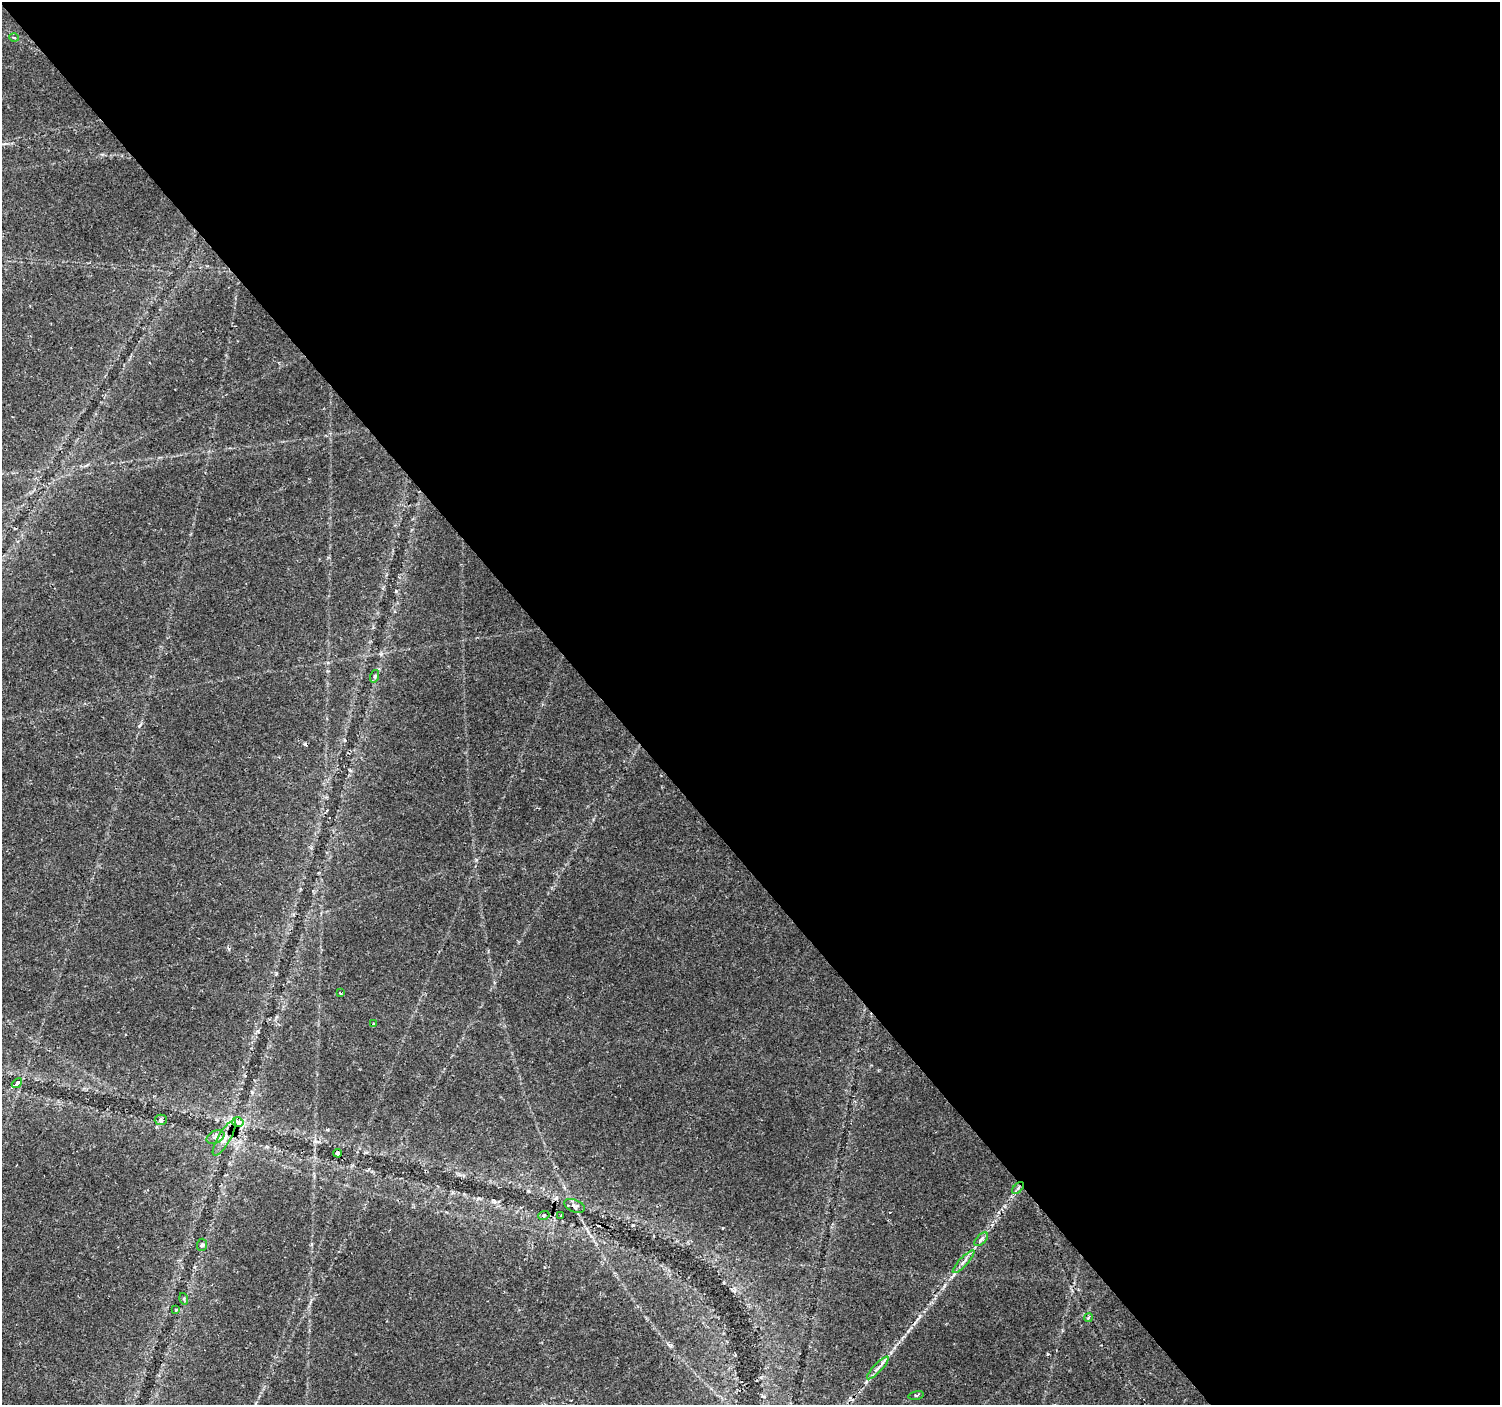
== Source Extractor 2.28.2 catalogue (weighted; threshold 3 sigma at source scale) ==
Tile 8 of 4 x 4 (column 4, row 2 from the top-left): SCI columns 4504-6001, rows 3008-4410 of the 6001 x 5954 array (HDU 1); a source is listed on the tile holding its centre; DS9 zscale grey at full resolution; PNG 1502 x 1407 px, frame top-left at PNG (2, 2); each listed source drawn as its Kron ellipse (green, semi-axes under 4 px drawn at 4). Shown black and unused: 60% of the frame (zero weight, under 2 of 3 exposures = <1% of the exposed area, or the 3 px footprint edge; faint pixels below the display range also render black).
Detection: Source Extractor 2.28.2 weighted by HDU 2 'WHT'; one run over the whole footprint, this tile lists its part. Background 0.0351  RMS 0.0034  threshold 0.0151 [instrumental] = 3 sigma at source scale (4.5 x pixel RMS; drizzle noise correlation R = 1.50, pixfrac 1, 0.0396/0.0396 arcsec/px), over >= 5 px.
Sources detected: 26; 3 cosmic-ray / hot-pixel residue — neither listed nor drawn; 1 inside a brighter listed object's ellipse — not listed separately; the other 22 listed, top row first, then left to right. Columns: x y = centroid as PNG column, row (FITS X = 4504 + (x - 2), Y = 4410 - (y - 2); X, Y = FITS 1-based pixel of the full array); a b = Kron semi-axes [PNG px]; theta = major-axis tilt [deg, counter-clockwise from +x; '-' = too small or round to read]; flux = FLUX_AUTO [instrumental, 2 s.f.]
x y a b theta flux
14 37 5 3 - 0.34
375 676 6 4 72 0.52
340 993 3 2 - 0.53
373 1024 3 3 - 0.82
17 1083 5 3 - 8
161 1120 6 5 - 0.68
238 1122 5 5 - 2.7
216 1137 9 6 27 1.3
224 1138 20 6 60 2.5
337 1153 4 4 - 4
1018 1188 7 4 46 0.74
574 1206 11 6 -23 0.98
544 1215 5 3 - 0.39
561 1215 3 2 - 0.28
981 1239 8 4 45 0.91
202 1245 6 5 - 0.63
963 1262 15 4 47 1.4
184 1299 6 4 -73 0.44
176 1309 3 2 - 0.66
1088 1318 4 3 - 0.48
878 1368 15 4 46 1.5
916 1395 8 3 12 0.49
Overlapping masked pixels (flux is a lower limit): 3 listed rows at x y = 238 1122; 337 1153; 1018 1188
Unlisted compact peaks at least as high as the median listed source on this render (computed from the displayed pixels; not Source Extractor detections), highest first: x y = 476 860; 920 1316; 396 591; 139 726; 258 1031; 669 1345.